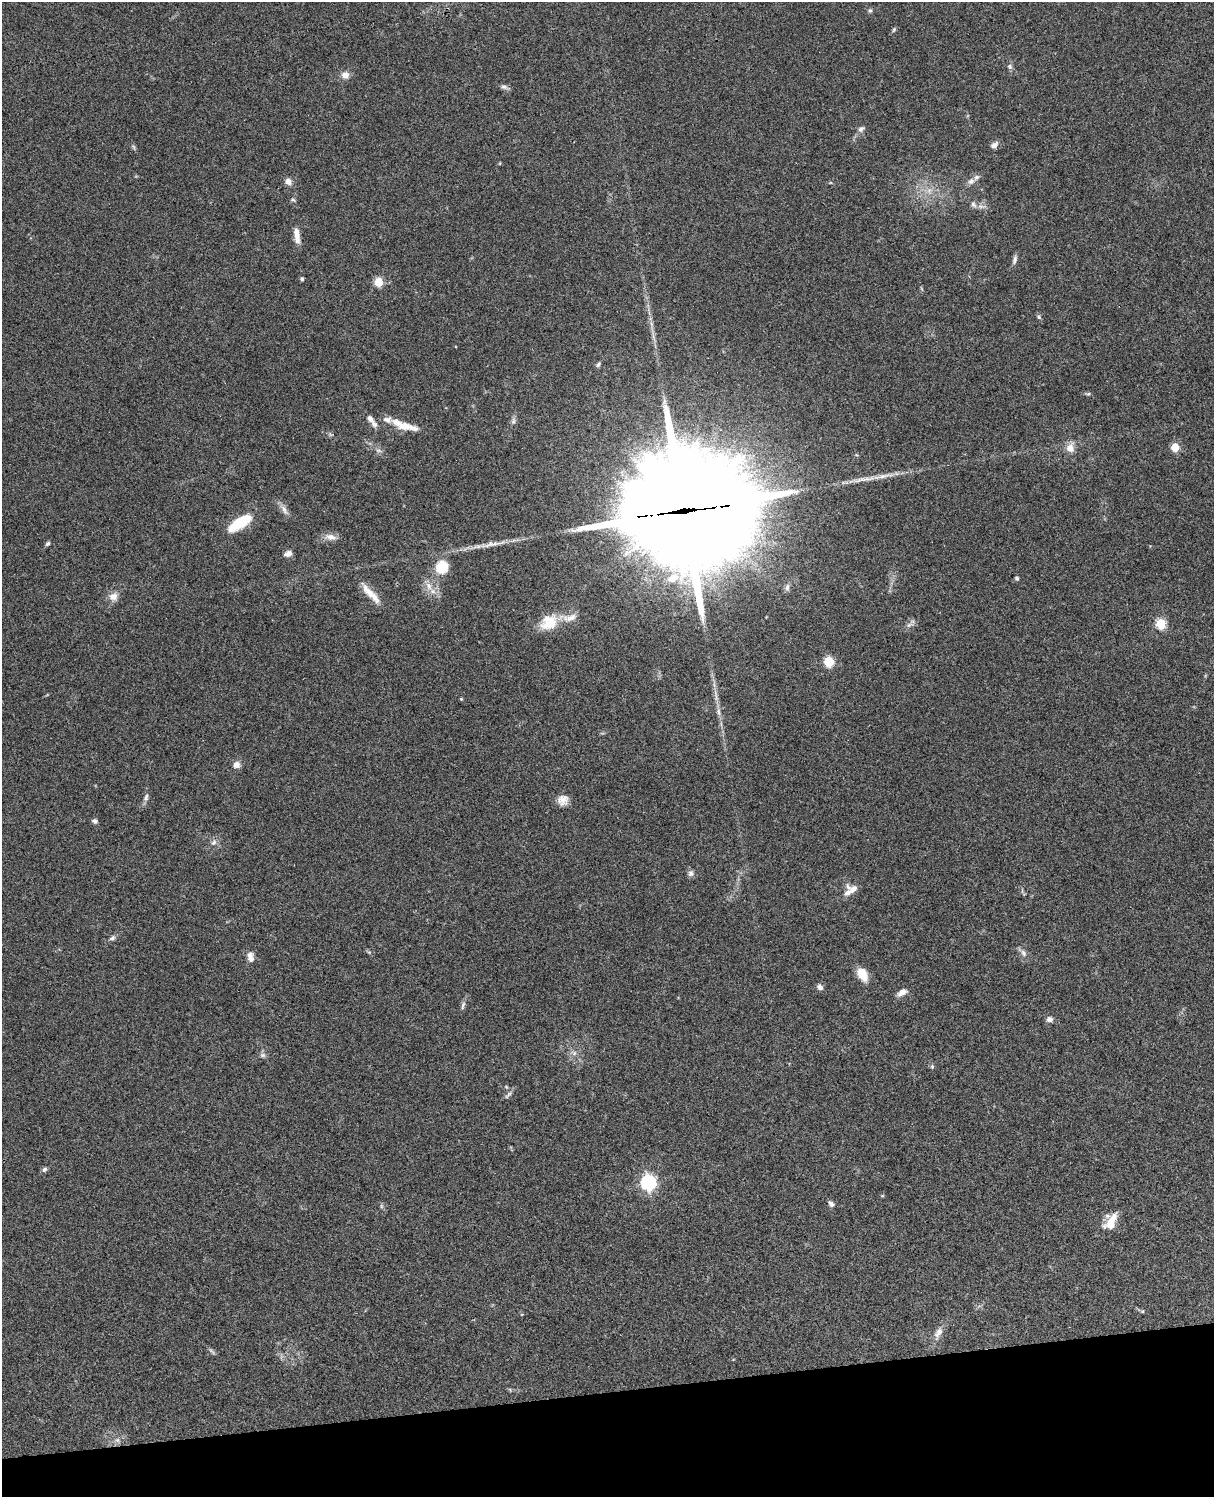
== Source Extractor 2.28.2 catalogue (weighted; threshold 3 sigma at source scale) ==
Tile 10 of 4 x 3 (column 2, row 3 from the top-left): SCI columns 1334-2545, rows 278-1772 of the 5088 x 4927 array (HDU 1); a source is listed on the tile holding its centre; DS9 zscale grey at full resolution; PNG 1216 x 1499 px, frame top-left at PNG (2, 2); no overlay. Shown black and unused: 7% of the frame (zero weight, under 3 of 4 exposures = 6% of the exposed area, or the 3 px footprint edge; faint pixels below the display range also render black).
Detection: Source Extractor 2.28.2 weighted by HDU 2 'WHT'; one run over the whole footprint, this tile lists its part. Background 0.0838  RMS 0.006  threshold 0.0269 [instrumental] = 3 sigma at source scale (4.5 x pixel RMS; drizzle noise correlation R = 1.50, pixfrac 1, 0.05/0.05 arcsec/px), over >= 5 px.
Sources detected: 84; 1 too faint to see at this stretch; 1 inside a brighter object's white glare — not listed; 8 inside a brighter listed object's ellipse — not listed separately; the other 74 listed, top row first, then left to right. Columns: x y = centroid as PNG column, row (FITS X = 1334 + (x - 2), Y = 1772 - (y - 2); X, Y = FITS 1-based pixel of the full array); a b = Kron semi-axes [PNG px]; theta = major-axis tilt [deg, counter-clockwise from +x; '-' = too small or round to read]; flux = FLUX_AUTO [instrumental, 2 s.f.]
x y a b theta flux
870 10 6 5 - 1
894 30 7 4 70 0.88
1010 67 7 6 - 1.5
345 75 9 8 - 4.2
504 87 9 6 -17 1.8
861 129 11 7 32 2.1
994 145 9 6 40 2.9
134 147 7 4 -70 0.96
971 181 10 7 43 2.6
288 182 9 7 -39 3.2
929 190 7 4 19 1.9
293 200 6 5 - 0.93
973 204 9 7 -48 2.2
297 236 20 7 -81 5.4
1015 260 13 5 74 2
302 279 4 3 - 1.2
378 282 5 5 - 24
1039 317 6 6 - 1
651 324 7 4 -88 1.4
598 365 7 5 48 1.2
1088 394 6 4 40 0.79
370 419 11 6 -44 3.1
513 421 10 5 78 1.7
404 426 19 11 -10 7.4
1175 447 5 5 - 20
1070 448 13 11 83 5.1
883 476 41 6 11 8.9
284 510 16 6 -64 3.3
685 511 53 35 6 20000
240 523 28 11 32 21
331 537 16 8 -11 4.2
48 543 6 5 - 1.2
492 544 47 7 10 9.5
288 554 10 7 17 2.6
442 567 13 12 - 17
673 578 16 10 27 7.1
1017 578 5 5 - 0.97
429 586 12 8 -65 5
787 587 11 6 88 2
369 592 27 9 -50 8.6
113 597 12 11 - 4.5
549 622 23 18 32 16
1161 624 5 5 - 38
909 625 11 5 22 2
829 662 6 5 - 34
716 696 22 4 -81 4.2
461 699 4 3 - 0.57
236 765 8 8 - 3.6
146 798 11 6 73 2.1
563 800 13 12 - 5.1
95 821 6 5 - 1.5
214 842 10 7 57 2.5
691 873 9 8 - 2
853 889 17 10 -18 4.3
112 938 8 6 27 1.6
1023 953 11 7 -67 2.7
250 957 14 8 -81 3.8
862 974 14 9 -60 11
820 987 8 6 -39 2
902 992 12 7 31 3.8
463 1005 12 5 76 1.7
1049 1019 8 7 - 2.3
574 1053 7 7 - 1.9
263 1055 8 6 0 1.6
932 1067 6 5 - 0.94
508 1095 13 5 48 1.7
44 1169 7 6 - 1.3
648 1183 7 6 - 140
882 1196 6 3 18 0.53
831 1204 9 6 -47 2
381 1206 7 4 90 0.93
1111 1222 21 10 58 11
938 1333 18 9 61 5
117 1440 7 6 - 1.8
Overlapping masked pixels (flux is a lower limit): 1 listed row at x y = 685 511